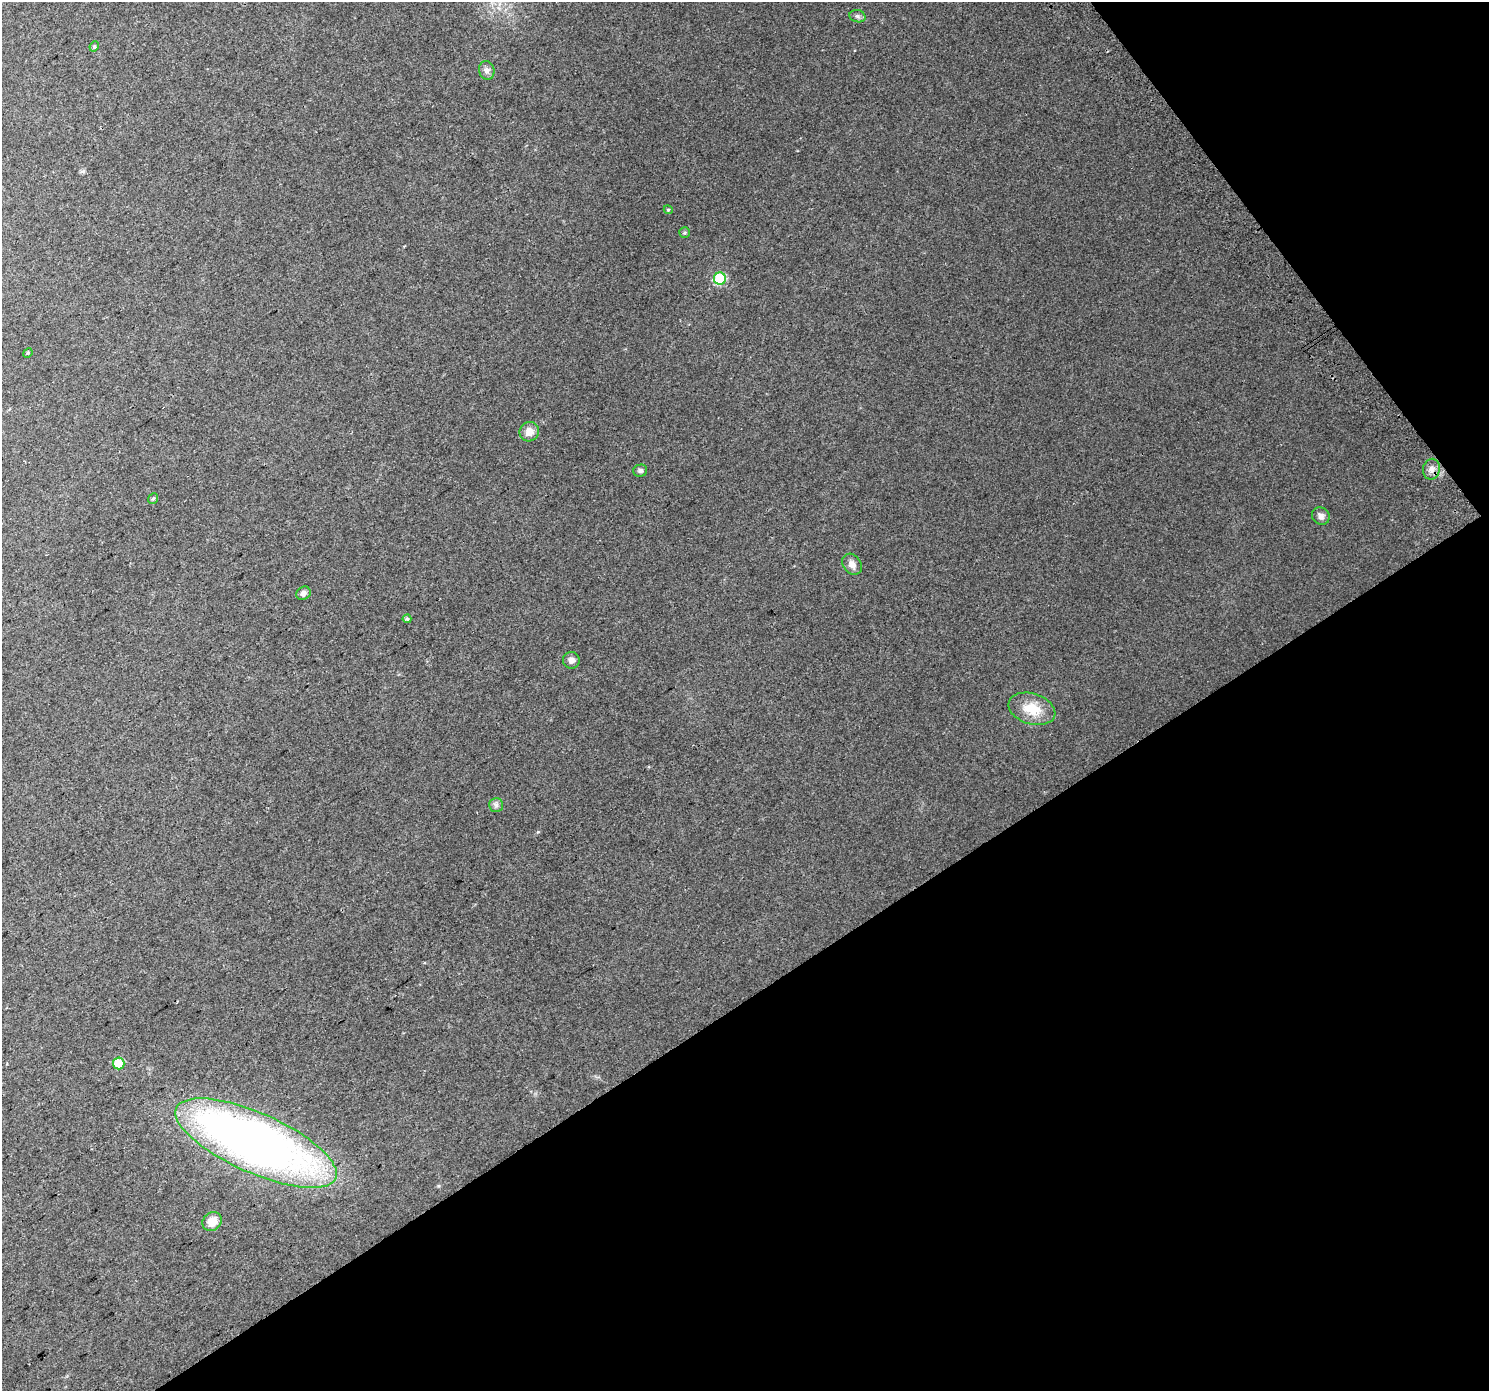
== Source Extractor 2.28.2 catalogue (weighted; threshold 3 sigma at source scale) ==
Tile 12 of 4 x 4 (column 4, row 3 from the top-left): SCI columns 4504-5990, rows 1609-2997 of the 6026 x 5933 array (HDU 1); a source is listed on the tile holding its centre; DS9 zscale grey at full resolution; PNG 1491 x 1393 px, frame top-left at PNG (2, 2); each listed source drawn as its Kron ellipse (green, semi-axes under 4 px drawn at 4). Shown black and unused: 33% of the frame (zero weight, under 2 of 3 exposures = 2% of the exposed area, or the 3 px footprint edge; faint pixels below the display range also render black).
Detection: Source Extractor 2.28.2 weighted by HDU 2 'WHT'; one run over the whole footprint, this tile lists its part. Background 0.0454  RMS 0.012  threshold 0.0538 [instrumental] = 3 sigma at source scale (4.5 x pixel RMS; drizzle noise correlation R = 1.50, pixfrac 1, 0.0396/0.0396 arcsec/px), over >= 5 px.
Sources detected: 21; all 21 listed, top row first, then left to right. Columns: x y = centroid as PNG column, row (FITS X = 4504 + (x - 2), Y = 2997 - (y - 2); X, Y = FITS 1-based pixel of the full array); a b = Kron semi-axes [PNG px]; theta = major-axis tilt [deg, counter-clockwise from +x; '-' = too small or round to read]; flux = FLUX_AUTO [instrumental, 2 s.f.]
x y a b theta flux
857 16 8 6 -16 2.8
94 46 5 4 - 1.7
487 70 9 7 -74 4.8
668 210 4 4 - 1.2
684 233 5 5 - 1.9
720 279 6 6 - 86
28 353 5 4 - 1.4
529 432 10 9 - 10
1431 469 10 8 78 6.7
640 471 7 6 - 3.4
153 499 6 4 51 1.9
1321 516 9 8 - 4.9
852 564 11 9 -53 7.8
303 593 7 6 - 4.3
407 619 4 4 - 1.9
571 660 8 8 - 6
1032 709 24 15 -17 27
496 805 7 7 - 3.3
119 1063 6 5 - 29
256 1143 87 30 -24 820
212 1221 10 9 - 14